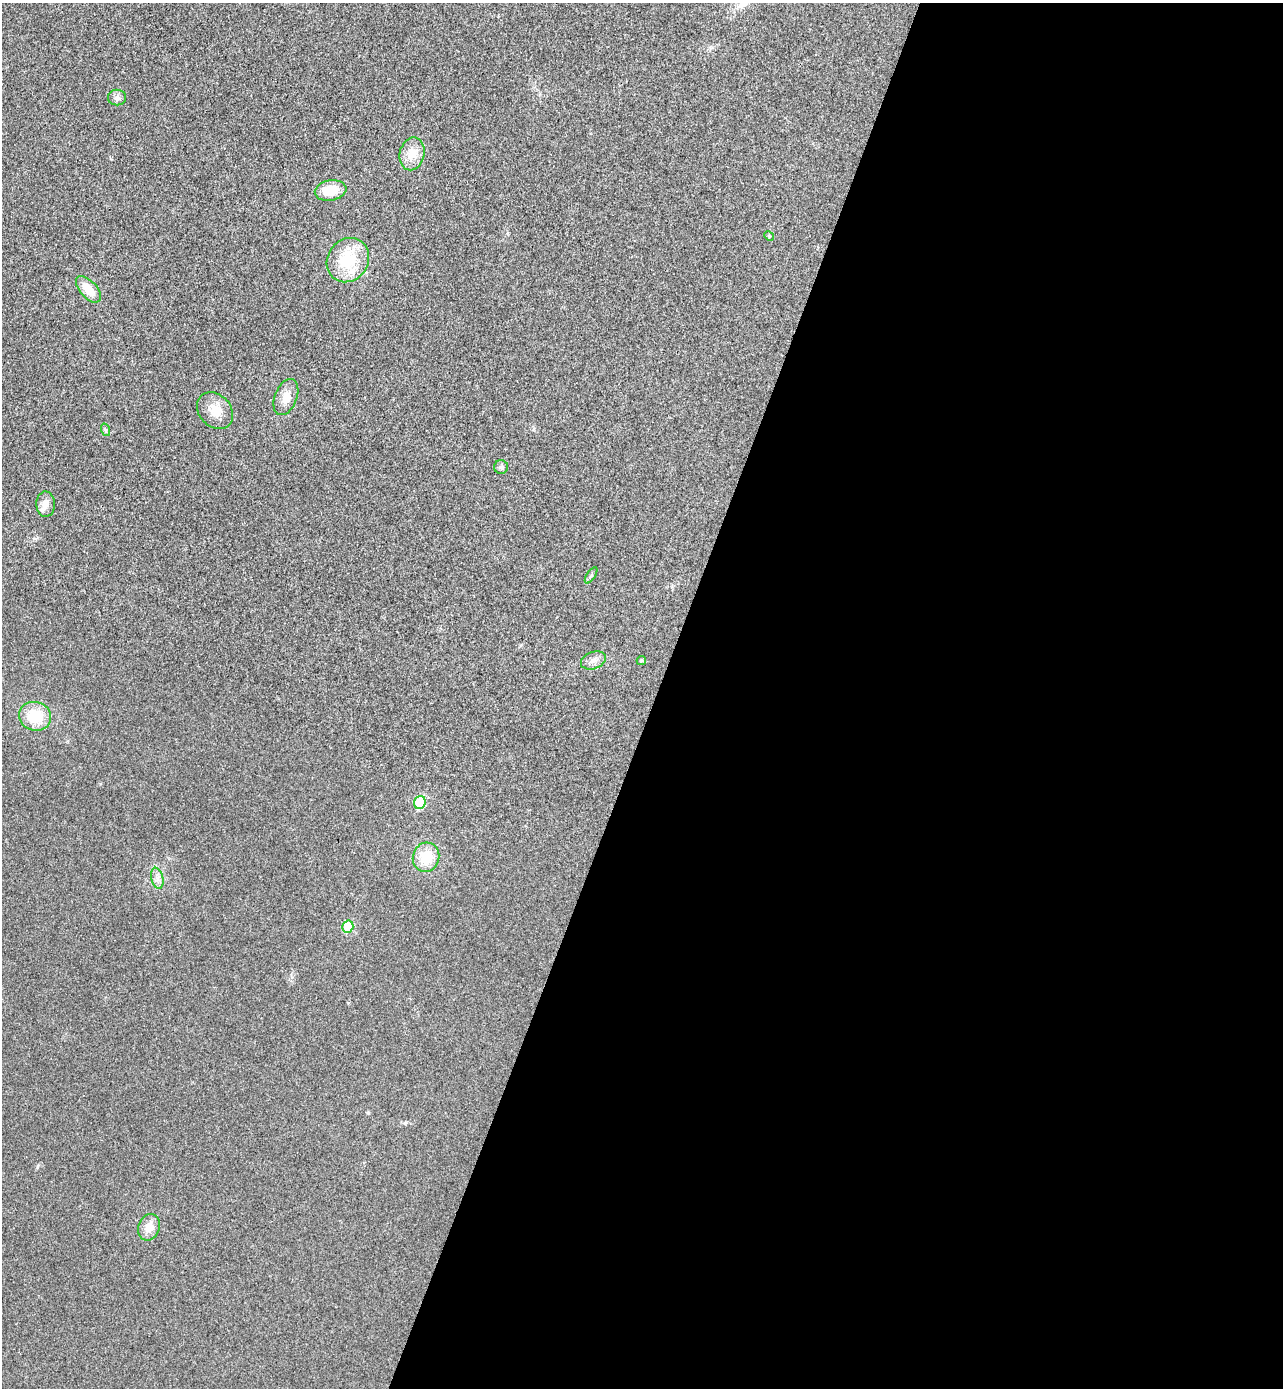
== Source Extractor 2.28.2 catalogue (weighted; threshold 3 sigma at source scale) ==
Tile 12 of 4 x 4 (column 4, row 3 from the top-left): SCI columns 4036-5316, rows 1418-2803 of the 5641 x 5604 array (HDU 1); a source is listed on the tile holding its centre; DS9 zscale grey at full resolution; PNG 1285 x 1390 px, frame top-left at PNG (2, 3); each listed source drawn as its Kron ellipse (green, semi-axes under 4 px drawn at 4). Shown black and unused: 49% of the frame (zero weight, under 3 of 4 exposures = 6% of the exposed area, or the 3 px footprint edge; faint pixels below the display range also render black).
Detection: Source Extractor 2.28.2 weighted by HDU 2 'WHT'; one run over the whole footprint, this tile lists its part. Background 0.0198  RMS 0.0062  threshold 0.028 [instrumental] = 3 sigma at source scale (4.5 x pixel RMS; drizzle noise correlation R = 1.50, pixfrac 1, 0.05/0.05 arcsec/px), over >= 5 px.
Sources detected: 21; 1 inside a brighter listed object's ellipse — not listed separately; the other 20 listed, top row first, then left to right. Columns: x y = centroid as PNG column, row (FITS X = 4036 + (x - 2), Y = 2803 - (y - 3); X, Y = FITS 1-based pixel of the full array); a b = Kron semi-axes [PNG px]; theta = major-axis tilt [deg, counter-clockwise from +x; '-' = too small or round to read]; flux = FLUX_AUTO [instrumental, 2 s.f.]
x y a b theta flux
117 98 9 8 - 2.3
412 154 16 12 77 9.5
331 190 16 10 9 13
769 236 5 4 - 0.78
348 260 23 20 55 28
88 289 16 8 -48 10
286 397 19 11 69 6.4
215 411 20 16 -48 9.7
106 430 6 4 -71 1
501 467 7 7 - 1.8
46 504 13 9 -88 4.5
591 575 9 3 56 1.1
593 660 13 8 21 3.5
641 660 5 4 - 0.81
35 716 16 14 -15 19
420 802 7 5 71 29
426 857 15 13 76 16
157 878 11 6 -77 2.9
348 927 6 5 - 19
149 1227 13 10 69 7
Unlisted compact peaks at least as high as the median listed source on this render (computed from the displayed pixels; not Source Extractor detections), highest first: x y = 405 1123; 37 1167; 368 1113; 534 429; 292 977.